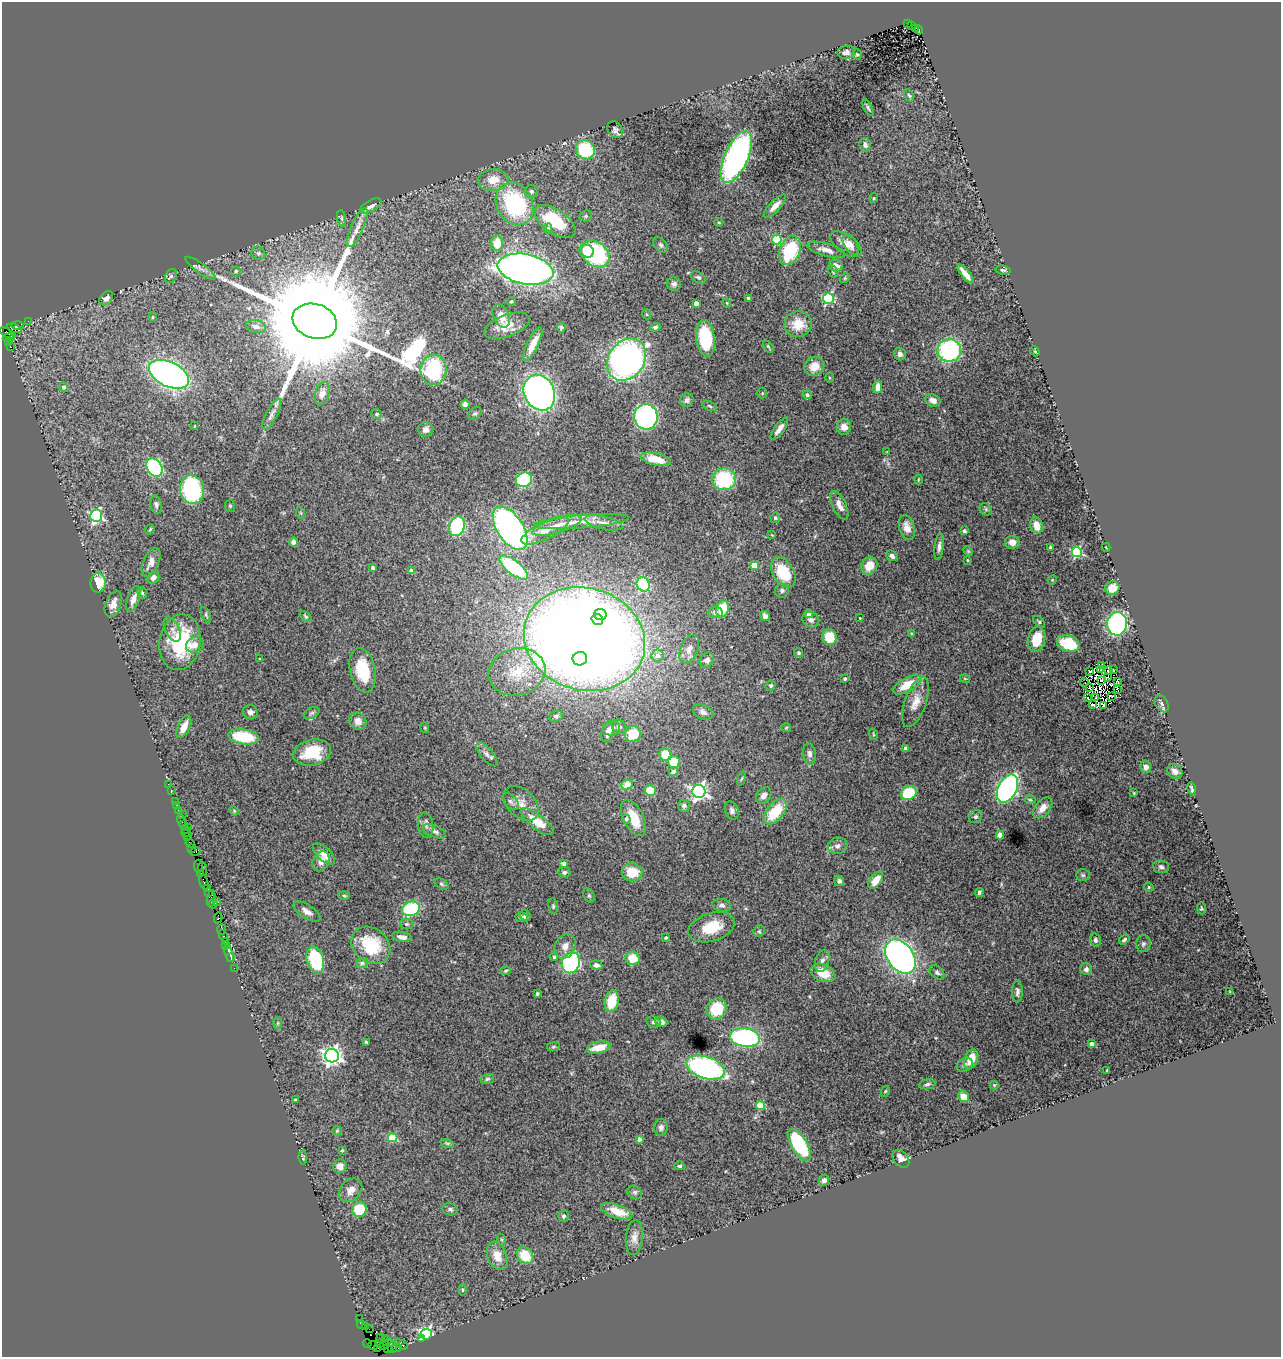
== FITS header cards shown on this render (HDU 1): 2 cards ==
NAXIS1  =                 1279
NAXIS2  =                 1355

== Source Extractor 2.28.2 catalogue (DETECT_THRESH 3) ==
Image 1279 x 1355 px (HDU 1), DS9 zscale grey, 1 PNG px = 1 image px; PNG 1283 x 1359 px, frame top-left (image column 1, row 1355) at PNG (2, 2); each listed source drawn as its Kron ellipse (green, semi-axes under 4 px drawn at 4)
Background 4.5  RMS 0.085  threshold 0.254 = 3 sigma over >= 5 px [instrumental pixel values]
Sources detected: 391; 6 with non-positive FLUX_AUTO (blend fragments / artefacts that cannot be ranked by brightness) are neither listed nor drawn; the other 385 listed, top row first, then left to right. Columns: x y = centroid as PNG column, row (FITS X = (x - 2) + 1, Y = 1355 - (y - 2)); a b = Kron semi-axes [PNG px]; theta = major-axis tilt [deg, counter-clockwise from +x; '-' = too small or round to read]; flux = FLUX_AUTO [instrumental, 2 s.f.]
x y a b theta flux
908 24 3 3 - 96
912 25 3 3 - 260
916 28 3 2 - 85
919 30 4 3 - 230
846 52 9 6 10 24
857 54 5 4 - 6.8
909 95 7 4 -61 9.2
868 108 9 4 -64 10
615 130 9 7 -56 19
865 145 7 5 -79 22
585 150 10 9 - 320
736 157 28 12 66 1600
493 180 15 11 6 95
531 192 6 6 - 15
874 198 4 4 - 6
515 204 22 18 -63 600
371 206 12 5 29 32
775 206 15 5 46 46
586 216 6 5 - 9.9
342 218 8 4 -82 12
555 221 23 12 -34 320
719 222 4 3 - 6.5
357 227 21 6 67 50
548 228 5 4 - 9.8
777 240 5 4 - 280
497 243 8 6 88 98
846 244 18 9 -36 61
850 244 11 6 -61 26
661 245 8 6 -49 13
790 250 15 10 69 350
826 250 19 6 -15 45
587 251 7 6 - 83
258 253 7 6 - 15
595 254 15 12 -40 660
836 265 7 6 - 35
200 268 18 5 -36 26
525 269 28 15 -11 3700
1003 270 8 4 -7 11
236 271 5 4 - 8
833 271 7 4 -64 8.5
965 274 11 4 -51 62
171 276 7 5 57 13
698 277 8 5 -30 15
845 278 5 4 - 7.1
674 284 7 6 - 19
106 298 8 5 43 34
748 298 3 3 - 7.6
828 298 5 5 - 660
511 301 4 3 - 7.1
696 303 4 4 - 63
727 303 5 3 - 4.5
646 314 5 3 - 5.7
501 316 12 7 -67 64
153 317 5 4 - 6.3
28 321 2 2 - 27
315 321 23 17 -18 230000
798 324 13 13 - 110
18 325 6 4 -2 410
507 326 24 11 20 94
256 327 10 6 -10 28
561 327 5 4 - 8.5
655 327 5 4 - 12
15 328 8 4 -16 1300
8 333 9 4 -25 350
9 338 6 2 4 66
705 338 18 9 -83 310
9 343 4 3 - 30
533 344 18 5 64 83
768 346 7 3 -54 8.1
10 347 3 3 - 780
949 350 12 11 - 650
1035 351 5 3 - 6.8
900 354 6 5 - 24
627 360 22 18 55 2200
814 366 10 9 - 79
433 370 15 13 87 500
169 374 21 12 -26 2300
830 378 5 4 - 7.4
64 387 5 4 - 16
878 387 6 4 88 51
539 393 18 15 -63 2700
762 393 5 5 - 6.1
322 394 12 7 73 45
807 395 4 4 - 14
687 400 7 6 - 15
933 400 8 6 -19 33
465 404 5 4 - 19
710 406 8 4 -27 8.1
377 414 5 5 - 13
475 414 7 5 45 11
271 415 17 5 62 31
646 417 13 11 -84 1200
194 426 3 2 - 5
844 427 8 7 - 43
426 429 7 7 - 26
779 429 13 5 54 44
887 452 2 2 - 3.8
656 459 15 6 -13 100
154 468 10 7 -59 740
724 479 12 11 - 390
524 480 8 7 - 520
918 480 5 2 - 4.9
192 490 14 12 -81 580
156 505 9 5 -79 17
839 505 15 6 -65 45
230 506 6 5 - 8.6
986 509 7 5 -48 10
301 513 6 4 -71 6.8
96 516 6 6 - 920
775 518 5 5 - 9.4
581 522 47 6 5 90
604 523 19 6 -13 48
557 525 26 7 17 77
1037 525 8 6 -71 75
457 526 10 7 71 450
510 528 24 13 -57 1900
907 528 13 7 -73 53
150 529 5 3 - 6.9
545 530 26 9 26 97
964 531 4 3 - 18
772 535 4 4 - 4.9
294 542 4 4 - 26
1012 542 7 6 - 42
939 546 14 4 83 23
1106 547 4 3 - 4.5
1050 548 4 3 - 9.5
968 551 6 3 -46 6.5
1077 552 5 5 - 580
892 556 6 5 - 22
967 560 3 2 - 5.7
151 562 15 7 66 43
754 565 4 4 - 95
869 566 9 7 60 93
373 568 4 3 - 21
514 568 17 7 -38 480
411 571 4 3 - 30
783 572 17 10 -59 220
153 578 6 5 - 28
1052 580 5 4 - 5.4
98 583 9 7 89 160
643 584 7 6 - 430
1112 588 7 6 - 67
782 591 7 7 - 16
142 593 6 4 -69 8.5
133 599 14 6 70 41
113 604 13 7 68 46
723 609 8 6 75 160
715 612 7 5 4 18
809 614 4 4 - 34
206 615 8 3 -65 8.7
600 615 6 5 - 430
306 616 7 4 -39 8.6
765 616 5 4 - 23
860 618 2 2 - 4.7
597 620 6 5 - 510
811 620 8 7 - 25
1039 622 7 4 -43 9.2
1117 624 12 10 82 1100
172 629 13 7 -64 30
911 633 4 3 - 6.2
829 637 8 7 - 140
584 639 61 51 -16 14000
1037 639 13 8 76 140
180 642 28 20 81 400
1068 644 11 8 -19 200
195 645 9 7 30 41
689 649 15 8 67 42
799 653 5 4 - 9.1
658 656 6 6 - 34
260 659 4 4 - 4.5
580 659 7 6 - 510
707 660 8 6 51 22
1102 666 3 2 - 6
1114 669 2 2 - 5.4
363 670 23 12 -77 210
1101 670 3 2 - 3.8
1109 670 3 2 - 9.2
1089 671 3 2 - 16
517 672 29 23 14 230
1108 677 3 2 - 6.5
845 679 3 3 - 13
965 679 5 3 - 4.4
1102 680 3 2 - 5.9
1118 681 3 2 - 7.1
1085 683 3 2 - 5.3
771 685 5 4 - 9.6
907 685 15 7 29 130
1089 687 3 2 - 6.7
1117 689 3 2 - 6.8
1112 696 3 2 - 7.6
1087 698 3 2 - 5.8
1095 698 3 2 - 4.3
915 702 26 10 71 77
1162 704 9 6 -60 19
1092 705 3 2 - 14
1103 705 3 3 - 3.6
250 712 7 7 - 25
703 712 10 7 -25 31
312 713 8 5 26 13
556 716 7 5 18 13
358 721 9 8 - 43
184 727 12 6 64 68
619 727 8 6 -40 14
786 727 5 3 - 5.5
425 728 5 3 - 5.9
611 728 8 7 - 26
607 733 10 6 78 31
633 734 8 8 - 150
873 734 6 3 -72 5.6
244 737 16 7 -9 270
905 749 4 4 - 27
312 753 19 13 13 180
487 754 15 6 -49 28
810 754 10 6 -83 24
665 755 6 6 - 150
674 762 6 6 - 150
1146 767 6 5 - 28
1175 771 8 6 -37 28
673 772 5 4 - 36
742 778 7 3 71 7.9
168 784 2 2 - 13
627 784 6 4 25 110
1007 788 15 9 63 1600
1192 788 6 3 -75 9.5
171 790 2 2 - 29
650 790 5 5 - 160
699 791 7 6 - 2100
909 793 8 6 26 240
1134 793 3 3 - 4.5
764 796 9 7 53 32
1030 800 6 4 -2 8
175 801 2 2 - 75
511 802 10 6 -45 19
521 803 21 13 -44 70
176 806 3 2 - 44
684 806 6 6 - 15
1043 808 12 7 50 53
178 811 3 3 - 190
234 811 5 4 - 6.6
732 811 9 7 -70 22
775 812 15 8 50 220
182 814 2 2 - 41
975 817 7 6 - 13
633 818 19 10 -63 130
626 819 4 4 - 13
181 821 6 3 -75 150
537 822 20 7 -38 110
183 825 3 3 - 120
426 825 13 7 -83 26
188 827 2 2 - 82
185 829 3 2 - 110
434 831 12 6 -23 26
186 833 4 3 - 170
1000 835 4 4 - 82
187 836 2 2 - 210
190 843 5 3 - 280
838 846 10 8 16 27
192 848 3 3 - 220
195 852 5 3 - 310
324 854 14 6 -42 60
321 861 10 8 62 38
564 863 4 4 - 30
198 866 6 3 -86 390
1161 867 8 6 -7 15
203 869 7 3 -83 480
564 872 6 5 - 12
632 872 10 9 - 130
201 873 4 3 - 200
1083 875 7 5 -2 11
876 880 9 6 51 85
839 881 5 5 - 17
204 882 8 3 -73 740
441 884 7 5 -28 9.9
1149 887 5 4 - 6.7
207 889 3 3 - 230
208 892 4 3 - 230
979 892 4 3 - 15
344 895 6 4 -2 6.9
589 896 7 5 -63 10
211 898 8 4 80 530
216 901 2 2 - 130
213 904 4 3 - 150
722 905 9 6 -11 19
553 906 8 5 -81 9.7
1201 908 6 4 -84 7
411 909 9 7 18 450
307 911 15 6 -33 35
525 916 6 5 - 10
522 917 6 4 -6 14
218 918 5 3 - 340
407 924 7 5 -13 9.9
712 927 24 14 17 160
221 929 5 3 - 150
759 931 6 5 - 9.1
223 936 6 3 -62 200
402 937 10 5 -11 32
666 937 3 3 - 10
1095 940 7 5 -75 14
1124 940 6 3 35 12
225 941 3 2 - 200
1143 944 8 7 - 17
226 945 2 2 - 140
371 945 21 16 -38 290
565 946 13 10 65 52
229 954 8 3 -70 220
231 957 3 3 - 130
554 957 4 3 - 10
900 957 19 13 -53 2100
633 958 7 6 - 120
315 960 13 8 -74 360
822 961 11 7 73 25
362 963 6 5 - 11
571 963 10 9 - 850
596 965 6 4 -7 25
234 968 2 2 - 51
1086 969 6 5 - 19
506 971 5 4 - 7.2
937 972 8 5 -42 14
823 973 13 8 -24 95
1017 992 11 5 90 18
1230 992 3 2 - 3.8
537 993 3 3 - 12
612 1001 11 7 77 190
716 1009 11 10 - 170
653 1022 7 5 -16 10
661 1022 6 5 - 26
278 1023 6 4 90 8.4
745 1038 15 9 -7 1100
366 1042 4 3 - 8.5
1092 1044 4 4 - 41
553 1047 6 4 8 9.1
599 1048 12 5 12 98
332 1056 7 6 - 3000
971 1059 10 6 66 100
965 1065 8 6 33 16
705 1068 20 11 -18 1200
1107 1070 3 3 - 6.4
487 1079 7 5 17 10
927 1084 8 5 10 13
994 1085 4 4 - 5
885 1091 5 4 - 6
964 1097 6 5 - 59
296 1100 3 3 - 11
760 1105 4 4 - 210
661 1127 8 7 - 20
337 1131 5 4 - 6.5
393 1138 5 4 - 250
639 1139 4 3 - 29
447 1143 7 4 -18 10
799 1145 18 7 -59 500
342 1150 3 2 - 6.1
303 1158 7 3 -83 8.8
901 1159 10 7 -50 39
340 1166 7 6 - 37
680 1166 5 4 - 12
824 1180 6 5 - 24
351 1190 13 10 45 50
635 1192 7 6 - 14
359 1209 8 7 - 210
450 1209 8 6 -12 14
617 1211 16 6 -20 110
564 1216 6 5 - 14
634 1237 17 8 84 47
501 1239 5 3 - 6.5
525 1255 9 7 -46 140
497 1256 14 9 -68 73
462 1290 6 4 -90 7.2
360 1319 3 2 - 61
361 1325 4 3 - 200
365 1327 2 2 - 77
369 1329 2 2 - 29
426 1334 5 5 - 1200
381 1338 4 2 - 64
385 1339 2 2 - 180
421 1339 3 2 - 43
390 1343 3 2 - 180
367 1344 4 3 - 40
380 1344 3 2 - 88
401 1344 7 3 -27 420
384 1345 5 3 - 120
373 1346 5 3 - 160
392 1347 6 3 70 240
378 1348 2 2 - 15
388 1348 3 2 - 87
397 1348 4 3 - 290
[6 non-positive-flux detections neither listed nor drawn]